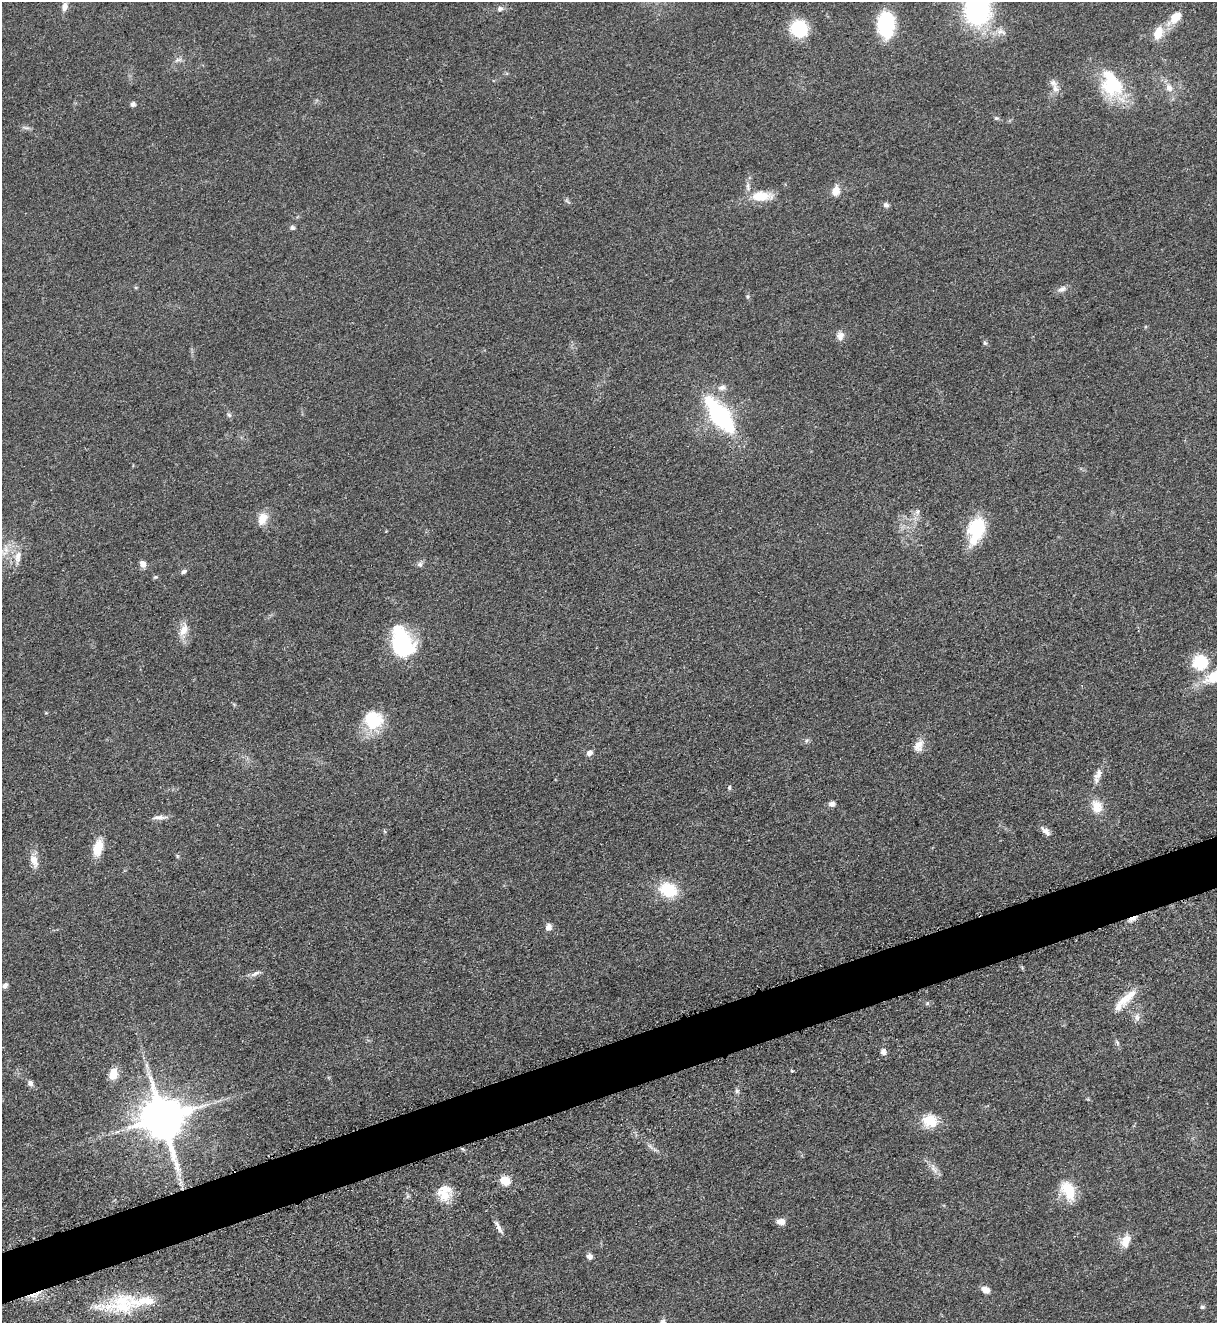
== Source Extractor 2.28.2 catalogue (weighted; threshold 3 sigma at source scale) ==
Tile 7 of 4 x 4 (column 3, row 2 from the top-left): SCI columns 2712-3926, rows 2707-4027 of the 5317 x 5365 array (HDU 1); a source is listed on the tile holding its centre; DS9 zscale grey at full resolution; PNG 1219 x 1325 px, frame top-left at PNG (2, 2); no overlay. Shown black and unused: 4% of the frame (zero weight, under 3 of 5 exposures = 4% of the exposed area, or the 3 px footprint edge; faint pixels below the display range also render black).
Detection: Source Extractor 2.28.2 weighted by HDU 2 'WHT'; one run over the whole footprint, this tile lists its part. Background 0.051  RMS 0.0059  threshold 0.0267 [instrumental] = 3 sigma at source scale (4.5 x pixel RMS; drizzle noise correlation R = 1.50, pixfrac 1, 0.05/0.05 arcsec/px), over >= 5 px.
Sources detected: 82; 1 inside a brighter object's white glare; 2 cosmic-ray / hot-pixel residue — not listed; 5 inside a brighter listed object's ellipse — not listed separately; the other 74 listed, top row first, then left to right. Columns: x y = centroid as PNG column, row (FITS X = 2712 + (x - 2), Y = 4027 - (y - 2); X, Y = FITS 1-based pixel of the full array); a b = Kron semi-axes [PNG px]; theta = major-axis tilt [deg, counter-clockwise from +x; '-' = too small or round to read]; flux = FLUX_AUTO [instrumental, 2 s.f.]
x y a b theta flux
65 6 11 7 79 3.1
500 9 6 5 - 2
977 10 37 33 81 79
1175 17 17 11 46 8.1
885 24 26 17 -89 39
799 28 13 13 - 37
1158 33 18 11 73 8.8
178 60 11 5 15 1.9
1112 84 35 24 -64 35
1169 88 11 8 -59 4.4
1055 89 10 7 -71 3.3
133 104 6 5 - 1.7
996 118 6 5 - 0.94
26 128 9 4 -19 1.3
836 191 14 10 67 5.2
761 196 27 12 1 13
886 205 6 6 - 1.9
292 228 6 6 - 1.3
1062 289 13 7 19 2.6
747 296 5 5 - 0.85
840 336 12 10 78 3.6
985 343 6 5 - 0.98
722 388 10 7 11 2.8
229 415 7 5 -45 1.2
720 416 27 10 -53 120
917 512 8 6 89 1.9
262 519 18 11 63 6.9
976 529 27 15 75 34
6 549 12 7 -83 4.2
18 557 19 8 81 5.9
143 564 8 6 -73 3.4
420 564 8 7 - 1.8
184 571 7 5 33 1.3
155 577 6 5 - 0.85
184 630 19 10 72 6.7
403 643 29 25 -52 46
1200 662 15 14 - 24
373 720 24 22 -25 23
806 741 6 4 71 0.93
918 746 16 11 71 5.6
589 753 8 6 38 2.3
1098 774 17 9 59 4.6
729 787 6 4 71 0.82
832 804 8 7 - 2.2
1097 806 18 14 -71 8.5
160 817 20 5 1 2.9
1046 831 15 7 -41 3
98 848 20 10 77 10
34 861 20 9 -70 5.5
668 889 19 15 -25 21
548 927 8 7 - 3.1
255 973 16 5 25 2.5
5 986 7 6 - 2
1126 998 33 10 39 11
1137 1017 10 6 90 2.4
883 1052 7 6 - 2.6
792 1071 5 4 - 0.59
113 1074 14 9 76 7.5
30 1083 8 6 -75 2
737 1091 6 6 - 1.3
162 1118 12 12 - 2600
930 1121 19 14 -12 13
117 1132 7 4 19 1.2
934 1169 15 5 -61 3.3
505 1181 13 10 -27 7.4
1068 1190 25 15 -62 16
443 1195 22 14 -47 10
781 1222 9 6 -5 4.7
498 1227 18 5 -64 2.8
1126 1241 19 11 68 7
589 1256 7 6 - 2.4
986 1290 8 6 -31 4.7
122 1304 46 26 9 36
1202 1307 6 5 - 1
Isophote crosses this tile's border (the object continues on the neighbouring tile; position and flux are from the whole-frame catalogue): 2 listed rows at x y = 977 10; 885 24
Unlisted compact peaks at least as high as the median listed source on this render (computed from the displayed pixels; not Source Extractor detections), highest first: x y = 927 1003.